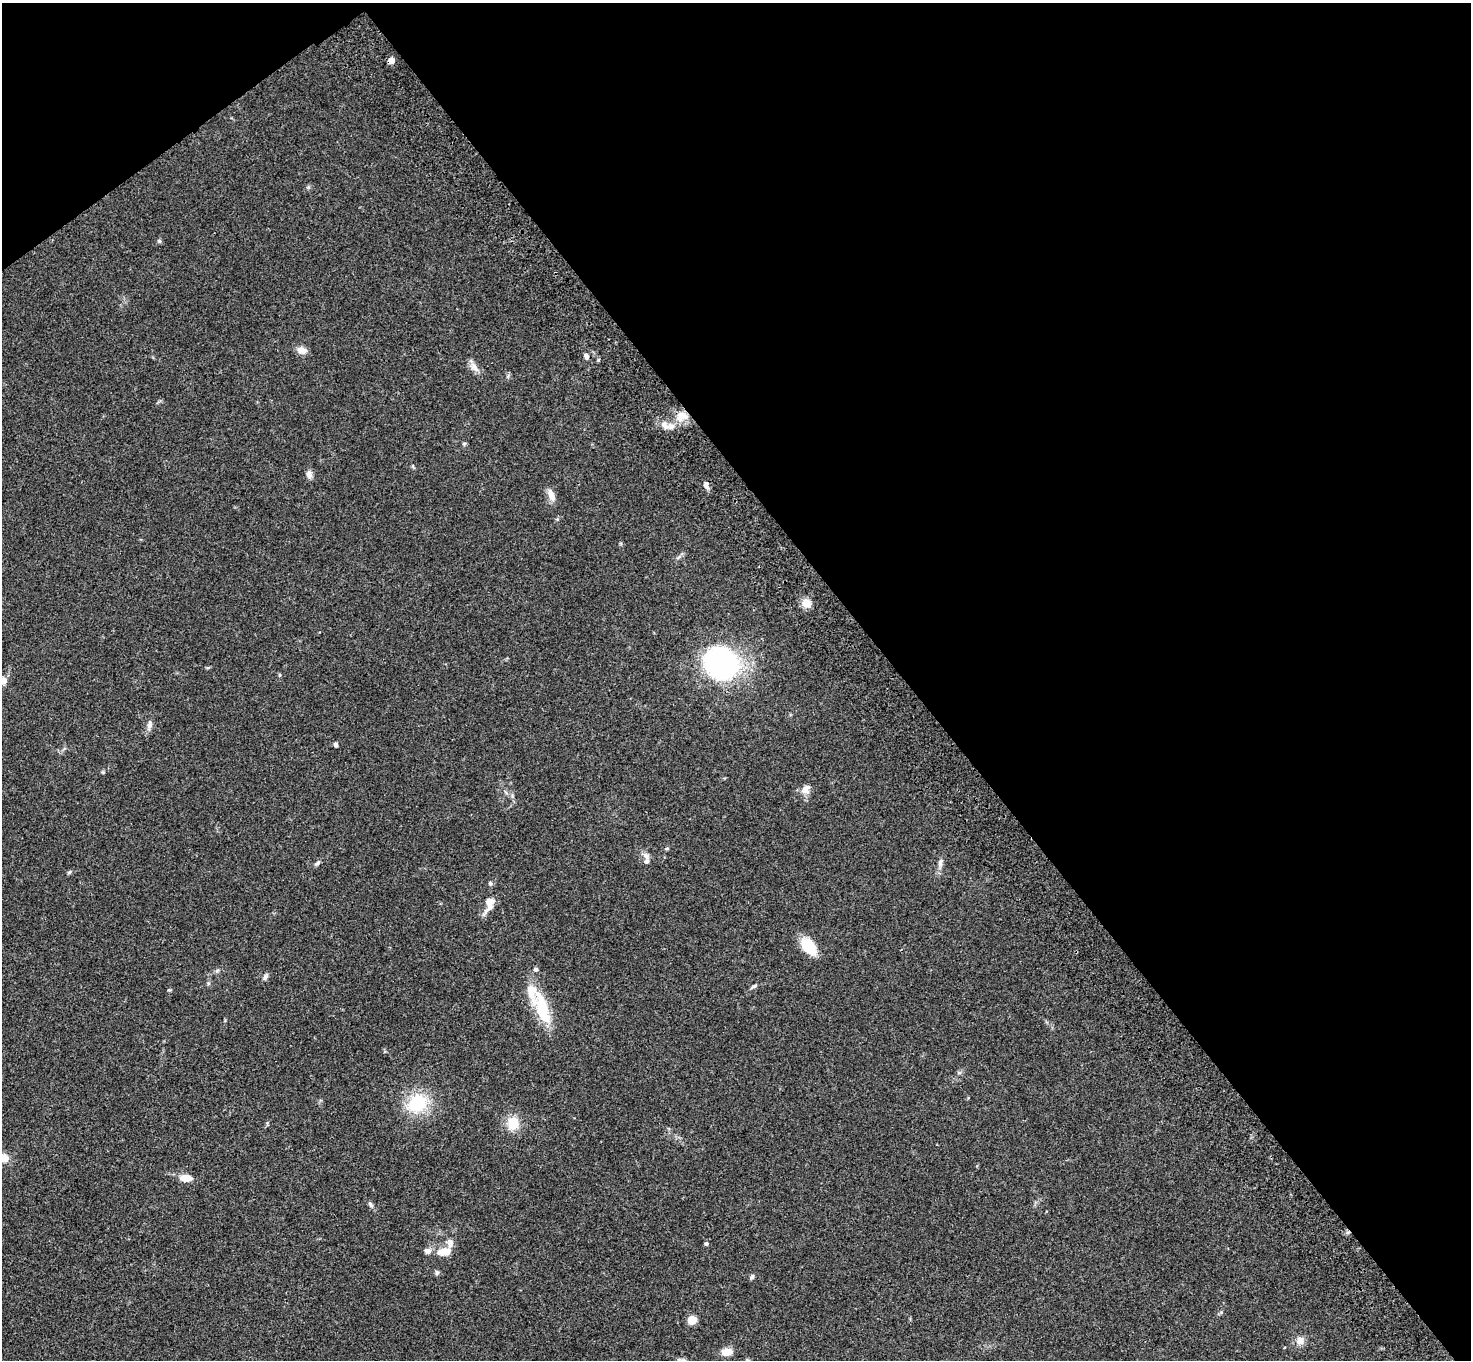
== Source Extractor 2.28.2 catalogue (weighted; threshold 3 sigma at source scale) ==
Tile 3 of 4 x 4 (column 3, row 1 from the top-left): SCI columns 3042-4510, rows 4450-5807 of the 6081 x 6045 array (HDU 1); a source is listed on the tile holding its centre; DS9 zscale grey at full resolution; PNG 1473 x 1362 px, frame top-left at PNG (2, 3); no overlay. Shown black and unused: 41% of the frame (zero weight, under 3 of 4 exposures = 6% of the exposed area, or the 3 px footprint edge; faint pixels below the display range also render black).
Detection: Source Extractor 2.28.2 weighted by HDU 2 'WHT'; one run over the whole footprint, this tile lists its part. Background 0.0477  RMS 0.0052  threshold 0.0235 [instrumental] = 3 sigma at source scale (4.5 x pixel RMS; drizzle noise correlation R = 1.50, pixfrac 1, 0.05/0.05 arcsec/px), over >= 5 px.
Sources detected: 46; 1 inside a brighter object's white glare — not listed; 4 inside a brighter listed object's ellipse — not listed separately; the other 41 listed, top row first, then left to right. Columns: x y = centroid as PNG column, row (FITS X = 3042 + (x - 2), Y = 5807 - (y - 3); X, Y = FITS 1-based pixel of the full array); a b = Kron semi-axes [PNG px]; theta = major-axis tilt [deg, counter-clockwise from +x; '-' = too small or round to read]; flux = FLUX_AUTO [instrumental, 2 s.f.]
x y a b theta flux
391 60 5 4 - 6.9
159 241 6 5 - 0.8
302 350 11 8 -17 3.8
586 356 7 5 -60 1.6
474 367 14 7 -51 3
681 416 15 13 61 6.9
664 425 10 7 -51 2.8
464 444 6 4 17 0.73
309 474 10 8 -80 2.2
706 485 10 6 -69 1.9
551 495 18 8 -65 3.3
806 603 12 10 -19 4.5
720 664 25 20 -39 140
3 681 8 7 - 3.8
150 723 9 6 -90 1.7
336 744 5 4 - 1.2
806 789 14 10 58 3.6
667 848 5 3 - 0.54
647 861 9 7 72 2
317 863 7 5 42 1.1
940 863 13 6 82 2.1
69 872 7 4 29 0.77
490 883 6 5 - 0.84
489 904 23 10 70 6.1
809 946 20 11 -48 14
536 969 5 4 - 1.4
265 977 8 6 50 1.5
754 986 8 4 25 0.98
542 1006 37 15 -70 22
417 1103 23 20 36 23
513 1123 11 10 - 11
3 1158 11 9 -17 5.8
186 1178 14 7 -3 6.5
371 1204 8 5 -52 1.2
706 1244 5 5 - 0.81
444 1252 20 11 3 6.2
437 1273 7 6 - 0.9
752 1277 6 5 - 0.96
692 1320 8 7 - 5.9
1300 1341 11 9 87 3.4
727 1352 11 7 6 6.3
Overlapping masked pixels (flux is a lower limit): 1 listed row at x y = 391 60
Isophote crosses this tile's border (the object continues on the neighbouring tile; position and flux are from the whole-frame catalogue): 2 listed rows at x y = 3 681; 3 1158